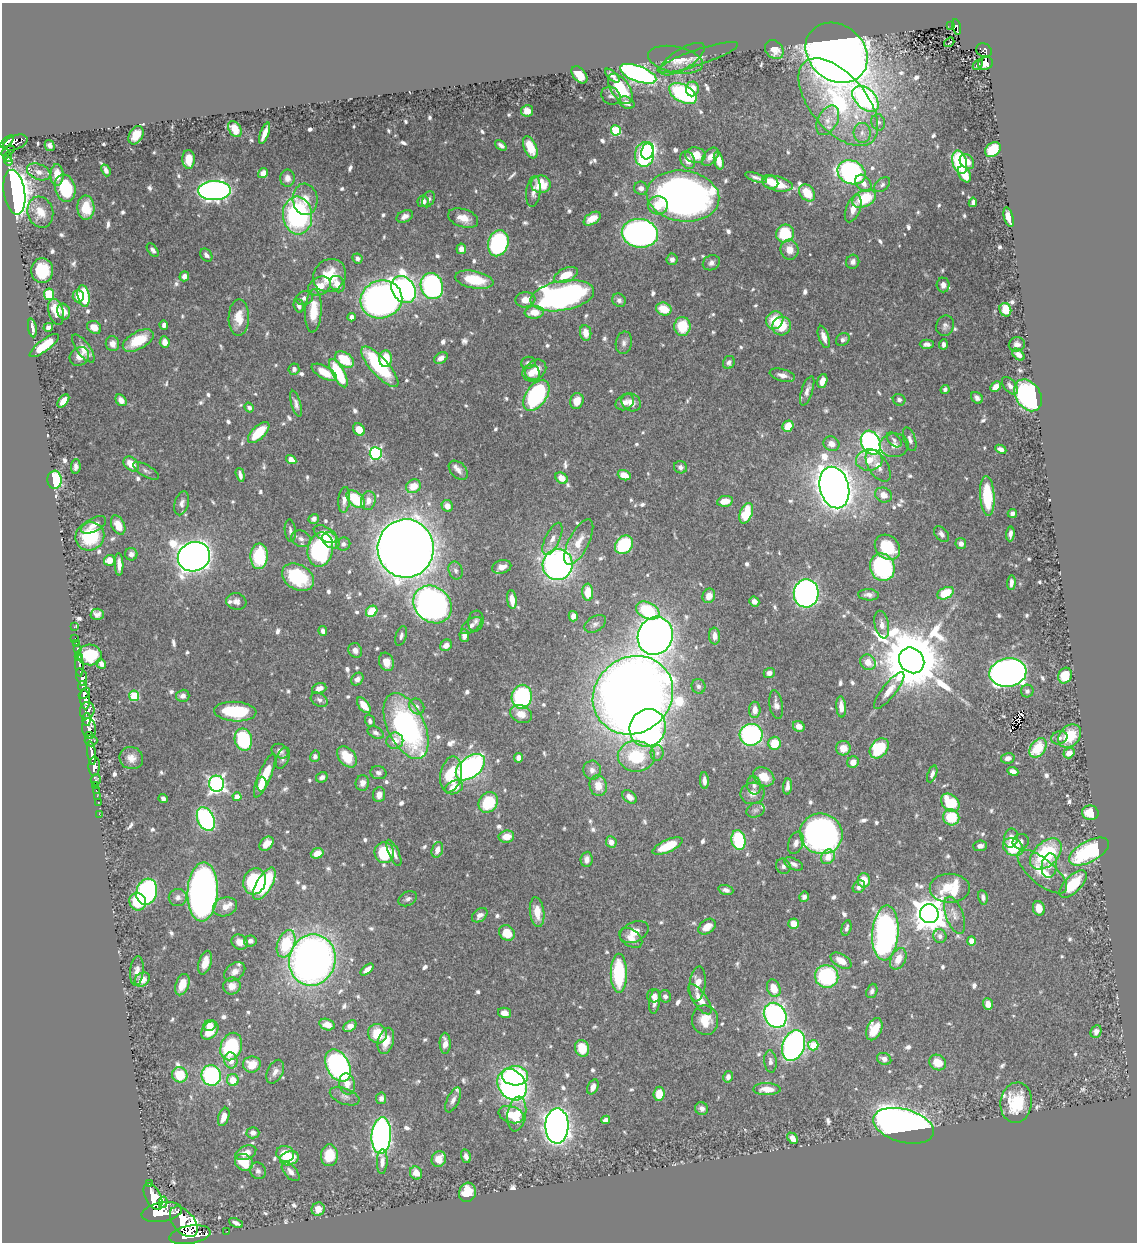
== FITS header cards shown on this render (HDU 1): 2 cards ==
NAXIS1  =                 1135
NAXIS2  =                 1240

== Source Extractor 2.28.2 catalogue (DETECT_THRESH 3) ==
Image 1135 x 1240 px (HDU 1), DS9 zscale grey, 1 PNG px = 1 image px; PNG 1139 x 1244 px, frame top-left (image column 1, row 1240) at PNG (2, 3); each listed source drawn as its Kron ellipse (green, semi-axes under 4 px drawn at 4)
Background 0.58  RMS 0.0089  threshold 0.0268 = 3 sigma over >= 5 px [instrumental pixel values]
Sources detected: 813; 1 with non-positive FLUX_AUTO (blend fragments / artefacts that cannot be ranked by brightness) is neither listed nor drawn; of the other 812, the 500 brightest by FLUX_AUTO listed and drawn (312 fainter detections omitted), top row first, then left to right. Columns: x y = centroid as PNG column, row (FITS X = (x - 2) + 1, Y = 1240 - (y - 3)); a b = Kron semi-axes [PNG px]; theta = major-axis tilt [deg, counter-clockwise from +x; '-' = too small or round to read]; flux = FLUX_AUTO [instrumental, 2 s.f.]
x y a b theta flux
951 26 2 2 - 6.2
957 27 8 4 -77 87
949 42 6 3 38 4.2
774 50 10 8 -47 6.6
984 50 8 6 -31 110
837 53 33 27 -40 1100
698 57 42 8 19 7.2
682 59 26 10 32 6.8
675 60 28 13 -12 9.2
985 63 7 6 - 3.6
978 64 6 3 45 4.5
638 74 19 8 -20 200
579 75 10 6 -51 12
612 76 9 4 -42 2.7
620 89 17 9 -56 27
692 89 7 6 - 7.5
683 93 15 8 -28 81
611 96 10 8 -36 2
865 99 15 10 -44 150
838 102 52 28 -50 88
627 103 8 5 -25 3.1
527 111 6 5 - 7.7
828 120 16 10 62 6.5
878 122 8 7 - 2.2
235 129 9 6 -56 8.5
616 130 5 5 - 40
265 133 11 4 69 5.1
862 133 10 8 -86 3.8
136 135 10 7 60 8.8
7 142 8 4 41 310
15 143 13 7 20 310
50 145 5 4 - 2.1
501 145 7 4 -38 2.4
530 147 12 6 -66 15
993 149 9 6 38 18
8 151 7 3 31 180
648 151 8 6 72 58
645 154 12 9 84 100
695 155 10 8 -8 10
8 157 5 3 - 140
710 157 11 6 51 4.3
189 159 9 6 -89 9
688 160 9 7 -63 5.2
719 161 9 4 -77 6.4
9 162 4 3 - 34
960 162 12 7 -73 54
967 162 8 6 -49 4.6
106 170 6 4 -68 2.3
39 172 12 7 -21 4
851 172 14 11 -24 160
263 173 5 4 - 4.4
964 174 9 5 -61 8.7
57 175 11 6 -90 9
287 178 8 7 - 3.4
756 178 11 4 -19 2
770 182 8 6 -24 6.7
864 183 10 7 -51 4.5
541 184 10 8 -10 14
777 184 15 7 -12 14
882 185 9 6 40 1.9
65 188 14 10 -74 39
641 188 7 6 - 3
214 191 16 9 2 270
14 192 22 10 -81 520
533 192 15 7 83 3.9
807 193 9 7 -52 15
683 196 36 25 -7 380
305 199 16 12 -85 8.2
428 199 8 5 62 2.1
864 199 12 8 26 31
423 201 6 5 - 4.1
973 202 5 4 - 2.2
658 205 10 9 - 11
86 208 12 8 -88 14
853 209 14 7 69 6.4
40 212 16 12 -73 9.7
298 215 19 14 -84 100
405 216 8 5 27 3.6
1009 217 10 4 -74 7.1
463 218 15 9 -18 7.9
592 219 9 5 33 8.6
640 233 18 14 -8 240
785 233 9 8 - 31
498 243 13 10 73 89
461 249 5 5 - 3.5
153 250 8 4 -51 2
789 250 10 9 - 7.3
206 255 7 5 -50 2.5
357 258 5 4 - 2.4
672 259 6 5 - 2
853 262 7 6 - 2.4
711 263 9 7 26 2.8
42 271 12 11 - 23
329 275 17 15 48 21
566 275 12 7 25 13
184 276 5 4 - 3.1
474 280 19 8 -11 19
337 284 8 7 - 6.2
943 285 7 6 - 4.5
320 286 12 8 27 9.5
432 286 13 11 -70 140
403 289 14 11 -57 280
49 294 5 5 - 25
78 296 6 5 - 5.6
84 296 11 6 -79 32
562 296 32 15 10 230
304 298 8 7 - 2.8
381 299 21 19 20 360
525 300 10 7 9 7.1
619 300 7 6 - 2.1
299 306 7 5 -71 2.4
664 309 8 6 -20 13
1005 310 7 5 -66 17
313 311 21 8 87 15
56 312 13 7 -76 12
64 312 8 6 -65 4.5
534 312 10 6 4 9.6
239 317 18 10 89 12
352 317 4 4 - 2.9
775 320 9 8 - 15
164 325 4 4 - 2.6
682 326 9 8 - 20
781 326 9 9 - 14
945 326 10 8 69 2.6
48 327 5 4 - 2.3
94 327 7 6 - 7.3
32 328 9 4 -81 3
586 333 8 5 -82 6.4
824 337 11 5 -71 5.1
138 340 17 8 29 20
843 340 7 6 - 2.1
165 342 6 5 - 5.9
624 343 11 8 79 2.8
112 344 7 6 - 4.3
927 344 7 4 0 2.2
943 344 5 3 - 2.1
1017 344 8 7 - 3.2
44 346 17 6 37 22
83 348 17 6 -53 6
1018 355 7 4 -44 4.6
79 357 10 8 37 5
441 358 7 5 31 3.7
344 359 10 7 -34 21
385 359 8 6 86 17
729 362 7 5 64 2.1
528 363 7 6 - 2.1
380 367 26 9 -48 61
294 369 5 5 - 2.5
536 370 11 9 41 7.8
324 372 14 6 -29 11
338 373 16 6 -62 39
531 373 9 8 - 5.4
782 375 13 6 -14 4.6
822 381 7 5 72 5.1
1010 386 10 6 -49 3.1
996 387 6 4 44 7.8
945 389 5 4 - 2
807 391 15 5 72 3.4
536 395 17 10 55 90
1028 395 17 12 -57 180
977 398 6 5 - 2.7
121 400 6 5 - 4.6
899 400 6 5 - 2
63 401 8 4 51 5.9
577 401 8 6 74 7.5
625 402 10 7 32 4.3
631 402 10 8 -37 5.8
296 404 13 5 -73 2.9
249 408 5 4 - 2.3
788 426 6 5 - 13
359 430 7 5 -47 9.5
259 433 13 6 43 20
910 439 12 5 -71 2.6
894 440 9 5 -45 2.1
871 443 12 9 -64 200
831 444 8 7 - 4.7
894 445 14 11 1 6.1
1001 449 6 4 -24 3.2
376 453 6 6 - 100
291 460 5 4 - 7.1
869 460 13 11 4 9.2
131 464 9 6 -40 9.8
878 466 18 9 -58 7
76 467 7 4 85 2.3
680 467 6 6 - 2.3
458 470 11 7 -46 3.6
146 471 14 6 -30 2.4
240 475 7 3 -74 2.6
624 475 7 5 -22 7.3
562 478 7 5 -36 7.1
55 480 9 7 -88 38
413 486 7 6 - 11
834 488 21 14 -75 970
883 495 9 7 -24 6.2
987 496 20 7 -86 33
356 499 11 7 -43 27
344 500 13 6 85 3.9
368 500 9 7 81 5
725 501 8 5 10 7.9
182 503 12 7 75 3.4
447 506 6 5 - 4.1
746 513 11 6 68 24
1012 513 5 4 - 2.4
314 519 5 4 - 2.1
94 525 14 6 29 5
118 525 10 6 -65 8.2
290 531 11 5 -84 2.2
325 534 12 7 -30 7.9
941 534 9 6 -48 3
1010 534 7 4 87 2.5
90 536 15 14 - 34
301 539 10 8 -27 2.9
552 539 17 7 64 5.2
331 540 9 7 -39 8.1
579 542 25 10 63 10
343 544 7 6 - 2.2
961 544 5 5 - 3.3
624 545 10 8 48 38
887 547 14 11 -44 23
406 548 29 28 - 1600
320 549 17 12 78 110
131 554 6 6 - 2.4
259 556 13 8 88 38
194 557 16 14 22 830
109 560 5 5 - 7.1
119 564 11 4 -88 4.4
558 565 15 15 - 260
502 567 10 6 17 5.8
882 567 14 12 -67 78
456 570 9 7 -69 2.3
298 577 17 12 -30 38
1011 583 7 3 87 2.6
588 592 8 5 -89 12
806 593 14 12 87 290
945 593 9 5 27 19
868 595 10 5 -4 2.7
709 596 7 6 - 6
512 599 9 5 -83 6.4
236 601 10 8 -9 3.3
754 601 5 4 - 2.8
432 604 20 17 -43 340
648 610 12 8 -24 36
372 611 6 5 - 18
97 614 7 5 -2 2.6
573 616 5 4 - 3.9
476 621 10 7 80 2.3
595 624 12 7 32 2.5
882 625 14 7 -78 4.1
471 626 12 6 37 3.3
74 627 3 2 - 5.6
323 631 5 4 - 2.7
401 636 10 5 74 2
464 636 6 5 - 3.8
655 636 19 17 67 570
715 636 8 5 -84 4.6
75 638 2 2 - 6.8
76 644 3 2 - 14
446 645 6 5 - 4.5
77 648 3 3 - 31
355 650 8 6 -58 3
90 655 12 10 -6 21
78 657 3 3 - 63
912 660 13 12 - 6600
386 662 9 7 -69 6.5
868 662 8 7 - 8.7
101 664 5 4 - 3
79 665 11 3 -87 190
769 673 5 5 - 2.9
1008 673 19 14 9 450
1065 676 8 6 65 14
82 677 9 5 -74 830
357 679 7 5 49 3.1
83 686 5 3 - 310
698 686 7 7 - 2
319 688 7 5 18 4.1
889 691 23 7 51 6.9
1027 691 6 6 - 1.9
84 693 6 3 45 540
633 695 42 37 38 1100
134 696 5 5 - 38
183 696 7 6 - 3
522 697 12 10 79 83
85 700 9 5 -85 1100
319 700 9 6 -29 1.9
364 705 9 5 -52 8.6
776 705 14 6 -80 3.8
417 706 8 7 - 2.5
841 707 10 5 -85 5.6
755 710 8 5 89 5.6
87 711 8 7 - 540
235 712 21 9 -4 39
521 714 11 8 -24 7.6
87 719 6 4 -89 290
370 721 6 5 - 2
406 726 35 18 -65 150
799 726 6 5 - 4.2
89 728 10 7 -80 490
648 728 19 18 - 240
376 733 8 5 -27 2.3
89 735 3 3 - 74
751 735 11 11 - 120
1070 736 13 10 47 19
1059 738 8 6 22 2.3
243 740 11 8 -78 50
91 741 6 5 - 140
395 741 8 8 - 5.6
775 743 6 6 - 14
843 748 7 7 - 7.2
879 748 11 8 50 36
1038 748 11 7 53 23
280 751 9 7 -31 2.9
92 753 11 3 -81 880
657 753 8 6 88 2.1
1069 753 6 5 - 6.1
315 756 6 5 - 2
636 756 18 15 -1 34
347 757 12 8 -50 14
131 758 12 11 - 5.2
283 758 11 6 70 2
519 758 5 4 - 3.4
1008 758 7 5 13 2.8
853 762 6 5 - 6.1
94 766 9 6 87 1100
470 767 17 10 39 170
592 770 9 9 - 3.7
1013 771 5 4 - 3.7
378 773 8 6 -11 2.2
451 774 18 10 78 24
932 774 9 4 69 2.1
265 776 24 6 67 21
322 777 6 5 - 2.2
764 777 11 8 -34 10
96 780 6 5 - 68
704 780 8 4 -87 3.2
362 783 8 6 80 3.7
216 784 8 7 - 200
262 784 7 5 87 4.7
96 785 3 2 - 22
754 785 9 7 -78 2.7
598 786 10 8 -77 8.6
788 786 8 4 84 3.4
454 787 9 6 23 10
96 790 2 2 - 12
752 793 12 11 - 4.9
379 795 7 6 - 4.6
97 796 2 2 - 9.9
237 797 4 4 - 7.5
630 797 8 5 -38 3.9
163 799 5 4 - 2.1
98 802 2 2 - 8
488 802 11 9 52 32
950 803 10 7 -45 26
755 810 9 7 22 2.1
1090 813 8 7 - 15
99 814 2 2 - 8.3
951 817 8 8 - 24
206 819 12 8 -65 130
821 834 21 20 - 340
506 836 8 6 10 7.9
1011 838 10 7 78 4.3
738 840 10 7 -80 40
611 842 6 5 - 3.7
1021 842 8 7 - 2.9
796 843 11 7 70 3.2
266 844 8 5 44 7
667 846 16 6 24 19
980 846 7 5 5 2.7
1013 847 11 8 -30 28
437 850 8 5 72 4.1
1089 852 22 10 28 64
317 853 6 5 - 8.6
384 853 10 10 - 32
394 853 14 5 -65 4.3
1046 854 19 12 43 46
828 857 8 6 57 7.2
587 859 7 6 - 3.3
794 864 10 5 -26 2.8
783 866 8 7 - 2
1049 866 12 7 82 3.7
1042 872 30 12 -40 16
864 880 7 6 - 11
255 881 13 11 73 57
264 884 18 7 60 39
1073 884 17 8 47 24
859 887 7 5 48 3.6
950 888 20 14 0 35
726 890 8 4 -17 2.6
147 892 13 10 74 110
203 892 29 15 87 440
178 897 9 8 - 2.9
804 897 5 5 - 2
983 897 7 4 -79 2.3
408 899 10 7 27 2.4
138 902 9 8 - 23
225 907 12 9 17 6
1039 908 7 6 - 7.8
537 912 15 7 -82 9.5
929 914 9 9 - 1200
480 915 9 6 38 3.6
955 915 19 8 -70 5.5
793 924 5 5 - 7.4
707 927 9 6 38 7.4
846 928 8 5 75 2.1
634 932 15 10 27 6.7
507 933 8 7 - 13
885 933 27 13 86 180
940 936 7 6 - 2.7
631 938 13 8 -37 5.3
250 941 6 5 - 2.5
971 941 4 4 - 7.1
239 942 8 7 - 5.5
286 944 14 8 69 30
898 959 11 7 64 9
312 960 26 23 74 400
841 961 11 6 -30 7.7
205 963 12 6 73 6.7
367 970 7 4 40 4.2
137 971 15 6 83 4.5
235 972 12 8 36 4.1
619 973 19 8 -90 48
827 976 11 11 - 63
142 979 8 6 34 5.8
697 984 17 8 84 7.3
182 985 11 6 70 9
232 986 9 8 - 5.9
774 988 9 6 -68 11
872 991 7 5 69 2
654 996 7 6 - 2.9
665 996 6 6 - 2
700 999 18 7 -55 7.9
654 1002 12 5 82 3.3
988 1004 6 4 -72 6.3
505 1013 7 5 -13 4.8
775 1015 13 10 -58 170
705 1020 15 13 -81 12
327 1025 8 5 -15 5.3
210 1026 6 5 - 6.2
350 1026 7 5 36 4
874 1029 12 7 65 17
210 1030 10 7 51 14
1096 1032 6 5 - 3
377 1034 10 9 - 14
386 1041 13 8 75 8
445 1043 10 5 -88 5.4
793 1045 16 10 70 210
813 1045 5 5 - 26
231 1047 14 10 68 61
582 1048 8 7 - 14
884 1059 7 5 -25 3.3
231 1061 8 6 -81 5.9
770 1061 11 6 -84 2.5
938 1062 8 7 - 11
252 1064 9 8 - 11
338 1066 17 11 -63 210
275 1072 12 8 63 3.7
180 1075 8 7 - 18
211 1075 10 9 - 81
515 1076 13 9 -1 65
728 1077 6 4 75 2.5
233 1080 6 6 - 11
347 1084 10 8 -78 5.5
512 1085 17 13 -54 210
593 1087 8 5 65 4.5
767 1089 13 6 -1 7.2
659 1094 7 5 84 10
345 1096 15 7 -21 3.1
381 1098 6 5 - 2.8
453 1100 13 6 65 3.4
1016 1103 20 15 82 26
702 1109 7 6 - 3
517 1114 17 9 81 14
511 1115 13 8 -18 10
224 1117 9 5 71 6.5
606 1120 4 4 - 2.6
557 1126 17 11 89 650
903 1126 31 16 -15 520
253 1133 6 6 - 2.7
381 1136 18 9 86 220
792 1138 6 4 -47 4
246 1153 11 6 21 5.6
285 1154 9 8 - 8.4
329 1155 11 8 85 15
466 1156 7 5 -76 2.4
289 1158 9 7 17 18
439 1159 8 7 - 6.6
244 1162 9 8 - 14
382 1162 12 5 88 3.5
258 1171 8 7 - 2.1
291 1172 11 6 -48 3.7
416 1173 7 6 - 5.9
149 1184 3 3 - 68
467 1192 10 8 73 16
153 1196 14 7 -63 3800
163 1202 6 3 77 260
318 1209 7 6 - 4.8
162 1212 20 9 10 2900
184 1222 18 10 -51 2300
236 1223 7 3 -24 2.4
227 1231 2 2 - 4
190 1235 21 9 10 2100
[312 fainter detections neither listed nor drawn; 1 non-positive-flux detection neither listed nor drawn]